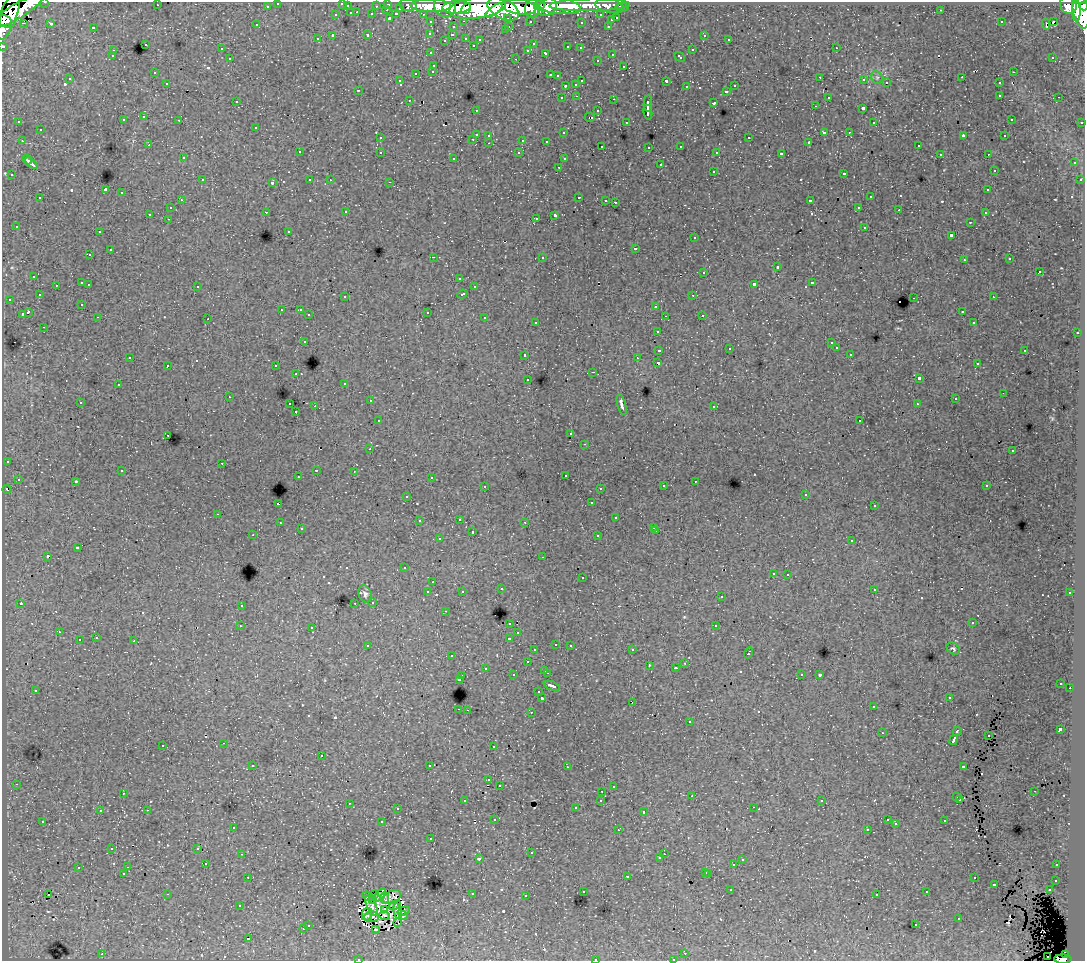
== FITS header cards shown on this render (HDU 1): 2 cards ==
NAXIS1  =                 1083
NAXIS2  =                  959

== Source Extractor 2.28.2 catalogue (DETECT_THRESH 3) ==
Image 1083 x 959 px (HDU 1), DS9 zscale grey, 1 PNG px = 1 image px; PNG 1087 x 963 px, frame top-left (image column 1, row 959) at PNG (2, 2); each listed source drawn as its Kron ellipse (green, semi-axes under 4 px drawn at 4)
Background 76.8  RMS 0.75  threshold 2.26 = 3 sigma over >= 5 px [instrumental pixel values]
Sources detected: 631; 13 with non-positive FLUX_AUTO (blend fragments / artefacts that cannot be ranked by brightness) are neither listed nor drawn; of the other 618, the 500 brightest by FLUX_AUTO listed and drawn (118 fainter detections omitted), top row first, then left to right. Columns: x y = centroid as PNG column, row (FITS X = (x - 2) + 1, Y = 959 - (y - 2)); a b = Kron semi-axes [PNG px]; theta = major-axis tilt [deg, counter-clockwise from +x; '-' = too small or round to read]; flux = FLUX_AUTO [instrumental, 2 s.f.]
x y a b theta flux
45 2 3 2 - 2500
278 3 3 3 - 1700
342 3 3 3 - 550
388 4 3 3 - 4100
157 5 3 2 - 98
408 5 9 6 -13 16000
539 5 6 4 33 53000
590 5 40 6 1 120000
1068 5 9 8 - 76000
267 6 3 3 - 1500
347 6 3 3 - 900
376 6 3 2 - 1000
431 6 20 6 -1 180000
445 6 11 10 - 150000
558 6 23 8 -8 170000
610 6 14 6 -10 26000
1084 6 4 3 - 54000
456 7 14 6 3 210000
519 7 17 7 -9 270000
547 7 10 8 40 160000
622 7 6 3 0 3100
400 8 3 3 - 840
478 8 28 10 7 540000
466 9 6 3 60 71000
503 9 17 9 -26 410000
532 9 9 7 88 170000
1081 9 19 8 -78 360000
387 10 3 2 - 300
494 10 10 4 36 100000
941 10 3 3 - 120
17 11 29 7 32 310000
538 11 4 4 - 63000
1076 11 10 4 89 140000
357 12 3 2 - 200
351 13 3 3 - 770
372 14 3 3 - 960
396 14 4 3 - 780
423 14 3 2 - 1500
8 15 25 8 71 280000
336 15 3 3 - 390
601 15 3 3 - 1200
390 18 3 3 - 1300
508 18 3 3 - 1100
617 18 3 3 - 710
611 20 3 3 - 230
464 21 3 2 - 230
530 21 3 3 - 1300
5 22 7 5 -35 140000
431 22 3 3 - 2100
581 22 3 3 - 160
1001 22 3 3 - 130
1054 22 3 3 - 2200
23 23 3 2 - 180
51 23 3 3 - 90
1046 24 5 3 - 180
257 25 3 2 - 82
509 26 3 2 - 340
608 26 3 2 - 330
93 27 3 3 - 750
453 27 3 3 - 430
505 30 3 3 - 270
430 33 3 3 - 250
368 35 3 3 - 590
452 35 3 3 - 270
704 35 3 3 - 270
333 36 3 3 - 1300
466 38 3 3 - 450
317 39 3 3 - 160
480 39 3 3 - 150
729 39 3 3 - 160
445 40 3 3 - 100
145 44 3 3 - 420
533 44 3 3 - 170
473 45 3 3 - 200
3 46 3 3 - 4500
568 47 3 3 - 460
580 48 3 3 - 230
836 48 3 2 - 270
221 49 3 3 - 150
528 50 3 3 - 290
692 50 3 3 - 420
113 51 3 3 - 310
431 53 3 3 - 250
546 53 3 3 - 590
612 54 3 3 - 230
112 56 3 3 - 170
679 57 6 3 -43 420
1053 57 3 2 - 140
230 59 3 3 - 310
516 59 3 2 - 570
597 60 3 3 - 210
434 65 3 3 - 350
624 66 3 3 - 350
433 71 3 3 - 370
154 72 3 3 - 150
1013 72 3 2 - 320
416 73 3 3 - 450
550 75 3 2 - 360
557 76 3 3 - 200
820 77 3 2 - 190
877 77 7 5 -69 110
962 77 3 2 - 87
70 79 3 3 - 220
864 80 3 3 - 250
400 81 4 3 - 150
582 81 3 3 - 590
666 81 3 3 - 850
167 83 3 3 - 240
886 83 3 3 - 160
999 83 3 3 - 270
576 84 3 3 - 340
565 86 3 3 - 77
735 86 3 3 - 280
687 87 3 3 - 320
358 90 3 3 - 120
727 91 3 3 - 400
1000 95 3 3 - 330
577 96 3 2 - 280
828 97 3 3 - 280
1059 97 3 2 - 240
562 98 3 3 - 220
614 99 3 2 - 410
409 100 3 2 - 230
236 101 3 3 - 180
648 103 8 3 88 2400
714 103 3 3 - 830
815 106 3 2 - 100
863 108 3 3 - 1200
476 110 3 3 - 190
598 111 3 3 - 340
648 112 7 3 -79 2300
144 117 3 3 - 400
590 117 5 3 - 98
1011 119 3 3 - 200
123 120 3 3 - 320
179 120 3 2 - 320
19 122 3 2 - 110
626 122 3 3 - 270
874 122 3 3 - 86
1082 122 3 3 - 740
255 127 3 3 - 340
40 130 3 3 - 350
824 132 4 3 - 920
849 132 3 2 - 200
563 133 3 3 - 250
476 134 3 3 - 900
489 135 3 3 - 250
963 136 4 3 - 610
1005 136 3 3 - 240
380 138 3 3 - 270
749 138 3 3 - 460
473 139 3 2 - 360
523 140 3 3 - 690
22 141 3 2 - 360
546 141 3 3 - 200
809 142 3 3 - 88
489 143 3 2 - 270
149 145 3 2 - 190
602 146 3 3 - 220
681 146 3 3 - 230
918 146 3 3 - 240
649 147 3 3 - 220
299 152 3 3 - 370
380 152 3 3 - 360
519 153 3 3 - 190
717 153 4 3 - 180
781 154 4 3 - 1800
940 154 3 3 - 180
988 154 3 2 - 200
183 158 3 3 - 320
454 158 3 3 - 290
564 159 3 3 - 240
27 160 5 3 - 210
31 163 7 3 -41 280
1074 163 3 3 - 330
660 165 3 3 - 560
559 167 3 2 - 260
994 170 3 3 - 150
713 171 3 3 - 420
844 173 3 3 - 320
12 175 3 3 - 280
202 180 3 2 - 310
310 180 3 3 - 230
330 180 3 2 - 110
1080 180 3 3 - 230
390 182 3 2 - 480
272 183 4 3 - 79
105 190 4 3 - 6800
988 190 3 3 - 280
122 193 3 3 - 550
579 197 3 3 - 560
870 197 3 3 - 360
40 198 3 3 - 480
181 200 3 2 - 250
606 200 3 3 - 240
810 201 3 3 - 1400
615 202 3 3 - 810
859 207 3 3 - 240
170 208 3 3 - 380
899 210 2 2 - 220
266 212 3 2 - 260
346 212 3 2 - 210
985 213 3 3 - 230
150 214 3 3 - 1100
555 215 4 3 - 2000
536 218 3 2 - 130
168 219 3 2 - 160
970 222 3 2 - 260
16 226 3 3 - 250
865 227 3 3 - 470
289 231 3 3 - 230
99 232 3 2 - 300
951 235 3 3 - 1300
695 238 3 3 - 250
635 248 3 3 - 690
110 250 3 3 - 780
90 255 3 3 - 210
433 257 3 2 - 980
542 257 3 3 - 350
1010 259 3 3 - 150
964 260 3 3 - 180
777 267 3 3 - 950
704 272 3 3 - 330
1039 272 3 3 - 840
34 276 3 3 - 280
459 278 3 3 - 250
82 283 3 3 - 760
812 283 3 3 - 690
89 284 3 2 - 270
754 284 4 3 - 2100
56 285 3 3 - 280
197 286 3 3 - 350
474 287 3 3 - 270
462 294 5 3 - 590
39 295 3 3 - 180
693 295 3 2 - 320
345 297 3 3 - 240
993 297 3 2 - 260
914 298 3 2 - 520
9 299 3 2 - 230
82 304 3 3 - 190
656 306 3 3 - 470
281 310 3 2 - 81
300 310 3 3 - 210
962 311 3 3 - 300
28 312 4 3 - 1600
427 312 3 3 - 740
22 314 3 3 - 630
309 315 3 3 - 330
702 315 3 3 - 310
665 316 2 2 - 110
98 317 3 2 - 330
485 318 3 3 - 630
208 319 3 2 - 110
536 322 3 3 - 260
973 323 3 3 - 95
44 327 3 2 - 270
657 331 3 3 - 330
1077 333 3 2 - 400
304 341 3 3 - 280
831 343 3 3 - 150
729 348 3 3 - 100
836 348 3 3 - 200
659 350 4 3 - 980
1025 350 3 2 - 470
850 354 3 3 - 220
525 355 3 3 - 380
130 357 3 2 - 84
637 358 3 3 - 78
658 363 4 3 - 2000
977 364 3 3 - 210
168 365 3 3 - 340
276 366 3 3 - 490
593 372 3 2 - 520
296 374 3 3 - 140
528 379 3 3 - 240
919 379 4 3 - 2300
345 383 3 3 - 210
118 385 3 3 - 300
1003 393 2 2 - 100
229 397 3 2 - 120
955 399 3 3 - 97
370 401 3 2 - 170
80 402 3 2 - 240
290 404 3 3 - 470
917 404 3 3 - 88
622 405 10 3 -75 350
315 406 3 2 - 690
714 406 3 3 - 240
296 412 3 2 - 210
378 421 3 3 - 200
860 421 3 3 - 130
571 434 3 3 - 240
168 435 3 2 - 250
585 444 3 2 - 160
370 449 3 3 - 260
1012 451 3 3 - 250
7 461 3 3 - 170
222 463 3 2 - 270
316 470 3 2 - 450
122 471 3 3 - 260
354 471 3 2 - 81
565 475 3 3 - 140
298 477 3 3 - 240
431 478 3 3 - 210
18 479 3 3 - 170
76 481 3 3 - 87
695 481 3 2 - 210
485 486 3 3 - 360
663 486 3 3 - 330
987 486 3 3 - 260
600 488 3 3 - 170
7 489 4 3 - 190
806 494 3 3 - 150
407 496 3 3 - 180
591 503 3 3 - 280
278 504 3 3 - 1300
874 506 3 3 - 200
218 514 3 2 - 310
616 518 3 3 - 390
459 519 3 3 - 500
419 521 3 3 - 160
525 522 3 3 - 150
280 523 3 3 - 300
654 527 3 3 - 210
301 529 3 3 - 130
656 531 3 2 - 240
472 532 3 3 - 730
253 535 3 2 - 190
598 536 3 3 - 220
439 539 3 3 - 330
852 541 3 3 - 230
77 548 4 3 - 890
47 556 3 3 - 1200
543 557 3 2 - 150
404 568 3 3 - 180
773 573 3 3 - 250
788 574 3 2 - 270
582 578 3 3 - 360
433 582 3 2 - 240
501 589 3 3 - 270
874 589 3 3 - 340
462 591 3 3 - 170
428 592 3 3 - 500
1070 593 3 3 - 180
365 594 9 6 -70 180
721 597 3 3 - 380
373 602 3 3 - 280
21 603 4 3 - 77
355 603 3 2 - 200
241 605 3 3 - 360
445 611 3 2 - 170
510 623 3 3 - 390
972 623 3 3 - 150
240 626 3 3 - 81
716 626 3 3 - 680
312 627 3 3 - 310
59 632 3 2 - 190
518 633 3 3 - 250
96 638 3 3 - 310
509 638 4 3 - 720
79 640 3 3 - 430
134 641 3 3 - 600
556 644 3 3 - 240
570 645 3 3 - 370
368 646 4 3 - 580
953 649 7 5 -37 93
535 650 3 3 - 160
632 650 3 2 - 270
748 653 5 3 - 720
452 656 3 2 - 120
527 662 3 3 - 420
685 663 3 3 - 260
649 665 3 2 - 83
485 668 3 3 - 310
675 668 3 3 - 110
545 670 3 3 - 420
547 673 3 2 - 550
801 674 3 3 - 330
513 675 3 3 - 400
820 675 3 3 - 95
462 676 3 2 - 260
459 679 3 3 - 560
1061 683 3 3 - 150
552 686 8 3 -22 260
1070 688 2 2 - 270
35 690 3 3 - 170
539 692 3 3 - 250
949 697 3 2 - 180
542 698 3 3 - 1900
632 702 3 2 - 88
873 707 3 2 - 260
459 709 3 2 - 430
467 710 3 2 - 230
531 712 3 2 - 400
689 722 3 3 - 310
1060 729 4 3 - 2400
957 731 5 3 - 940
882 733 3 3 - 100
988 735 3 2 - 75
953 740 5 3 - 3100
224 743 3 2 - 360
163 745 3 3 - 320
493 746 3 2 - 130
321 756 3 3 - 580
253 765 3 3 - 130
430 766 3 3 - 2900
963 766 4 3 - 720
567 767 3 2 - 170
489 780 3 3 - 240
16 784 3 2 - 190
499 785 3 3 - 270
613 786 3 3 - 200
602 791 3 2 - 220
1034 791 3 2 - 170
123 793 3 2 - 140
692 796 2 2 - 120
957 797 3 3 - 390
960 799 3 3 - 240
601 800 3 3 - 160
465 801 3 3 - 280
822 801 3 3 - 170
349 803 3 2 - 400
753 807 3 2 - 290
576 808 3 3 - 220
397 809 3 3 - 300
147 810 3 2 - 440
100 811 3 3 - 180
643 812 3 3 - 290
495 819 3 3 - 230
887 820 3 3 - 210
43 821 3 3 - 190
945 821 3 3 - 240
382 822 3 3 - 700
896 824 3 3 - 130
233 827 3 3 - 270
867 829 3 2 - 150
618 830 3 2 - 120
431 839 3 3 - 300
112 848 3 2 - 95
198 848 3 3 - 120
531 853 3 3 - 280
242 854 3 2 - 250
664 854 2 2 - 240
479 858 4 3 - 130
660 858 3 3 - 180
742 860 3 3 - 280
206 864 2 2 - 210
734 865 3 3 - 1000
1057 865 3 2 - 150
128 867 3 2 - 190
78 868 3 3 - 430
706 872 3 3 - 320
124 873 3 3 - 78
709 873 3 3 - 510
627 876 3 3 - 700
248 877 3 2 - 230
974 878 3 2 - 220
1056 880 3 3 - 230
994 884 3 3 - 650
731 890 3 2 - 100
1049 890 3 3 - 460
583 891 3 3 - 240
927 892 3 3 - 230
167 894 3 2 - 830
472 894 3 2 - 290
48 895 3 2 - 290
374 895 2 2 - 91
380 895 8 3 49 140
877 895 3 3 - 170
368 896 6 4 -31 240
526 896 3 2 - 150
392 897 10 6 28 180
385 898 6 3 89 100
372 899 4 2 - 210
395 905 6 3 31 140
240 906 3 3 - 230
372 906 11 4 -65 390
385 910 3 3 - 120
398 911 8 3 -78 320
404 911 6 3 21 87
367 914 6 5 - 340
384 915 5 3 - 80
403 916 4 3 - 100
371 917 7 5 6 270
959 919 3 3 - 310
398 922 4 2 - 97
308 925 3 3 - 420
916 925 3 3 - 230
303 929 3 3 - 240
375 929 3 2 - 100
248 939 3 3 - 960
685 953 3 2 - 250
102 954 3 2 - 330
1065 955 4 4 - 36000
1048 957 2 2 - 290
358 959 3 2 - 200
595 959 3 3 - 310
673 959 3 2 - 210
1063 959 8 4 -1 71000
At the frame edge (FLAGS 8, measured only in part): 10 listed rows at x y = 45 2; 278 3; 342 3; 1084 6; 5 22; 3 46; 358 959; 595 959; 673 959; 1063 959
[118 fainter detections neither listed nor drawn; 13 non-positive-flux detections neither listed nor drawn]